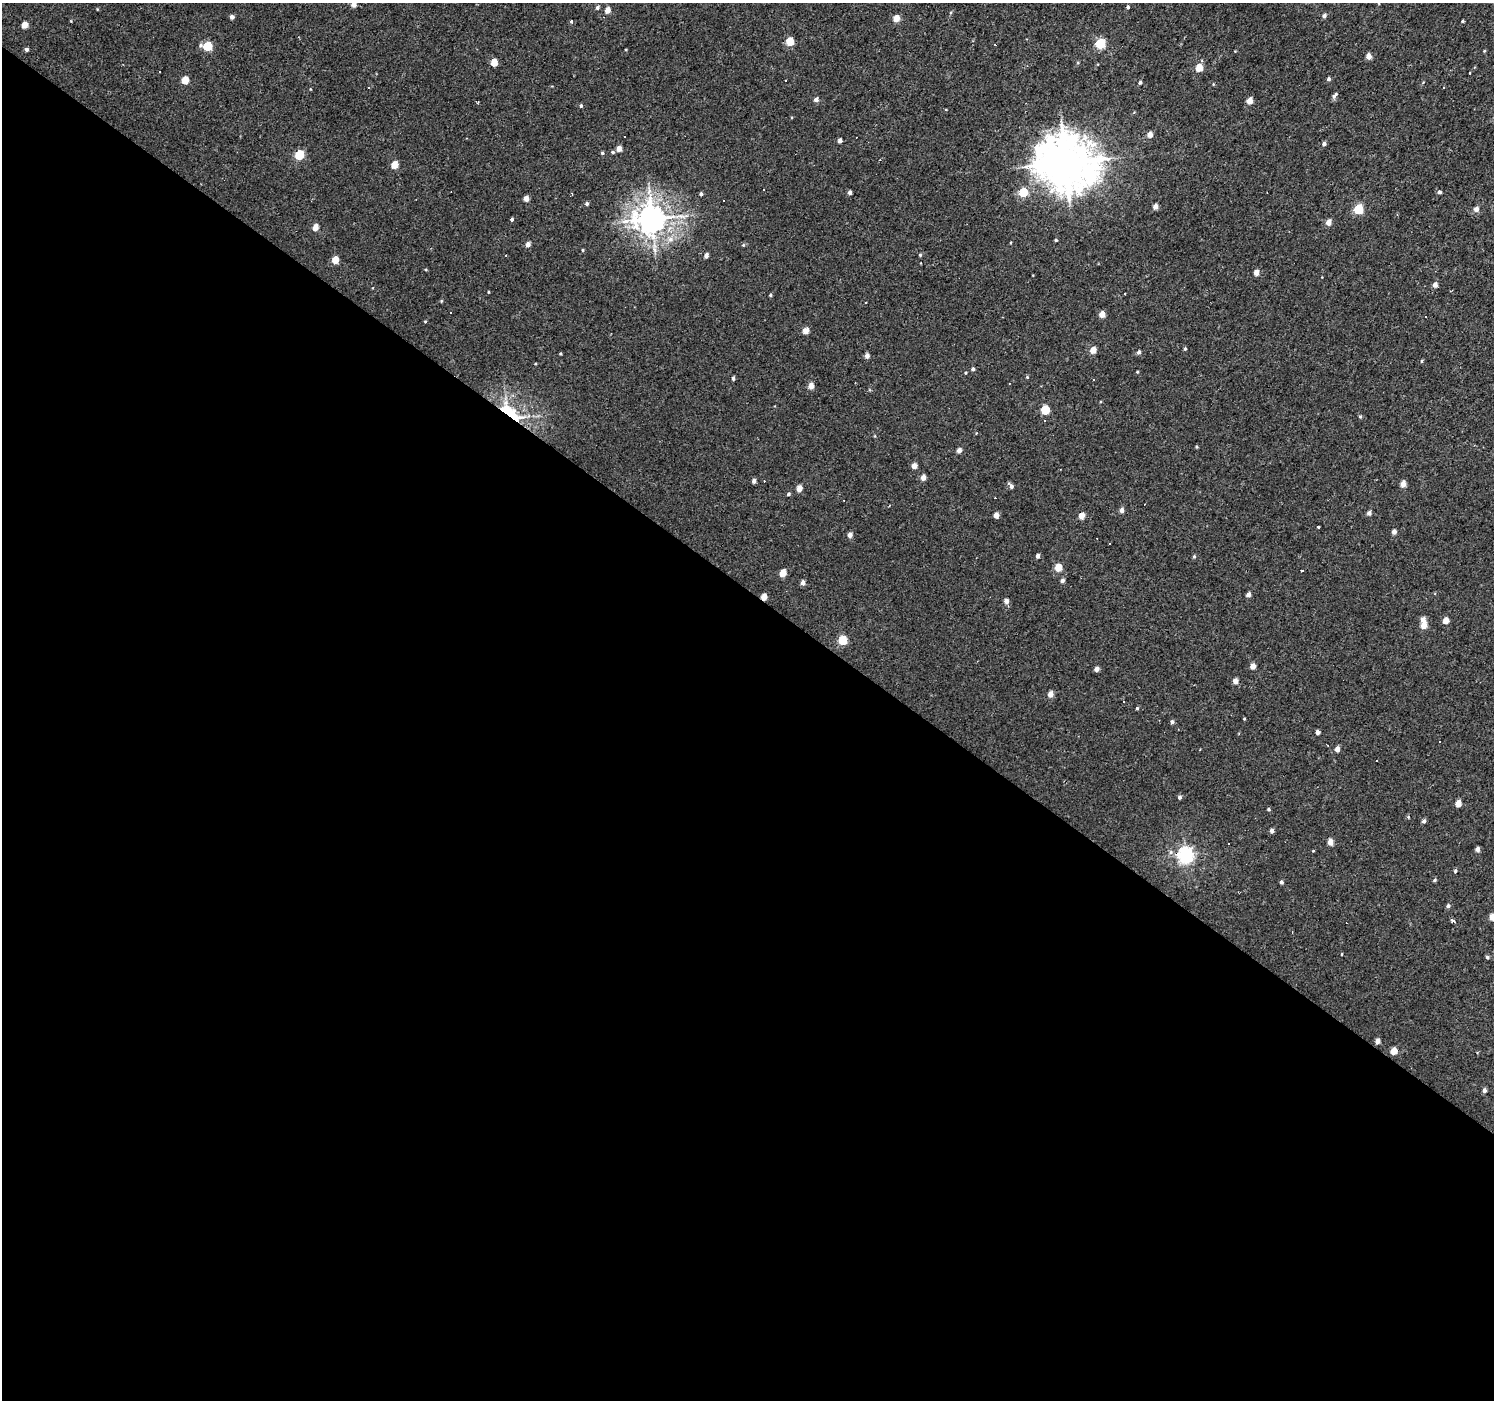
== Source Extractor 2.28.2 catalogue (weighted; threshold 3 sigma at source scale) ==
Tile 14 of 4 x 4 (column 2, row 4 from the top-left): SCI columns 1493-2984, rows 174-1571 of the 5971 x 6007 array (HDU 1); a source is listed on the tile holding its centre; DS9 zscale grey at full resolution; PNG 1496 x 1402 px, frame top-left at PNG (2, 3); no overlay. Shown black and unused: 58% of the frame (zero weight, under 2 of 3 exposures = <1% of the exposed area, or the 3 px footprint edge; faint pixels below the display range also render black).
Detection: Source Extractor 2.28.2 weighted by HDU 2 'WHT'; one run over the whole footprint, this tile lists its part. Background 0.00425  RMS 0.0033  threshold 0.0147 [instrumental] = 3 sigma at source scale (4.5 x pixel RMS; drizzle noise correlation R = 1.50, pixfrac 1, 0.0396/0.0396 arcsec/px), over >= 5 px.
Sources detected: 170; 19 cosmic-ray / hot-pixel residue — not listed; the other 151 listed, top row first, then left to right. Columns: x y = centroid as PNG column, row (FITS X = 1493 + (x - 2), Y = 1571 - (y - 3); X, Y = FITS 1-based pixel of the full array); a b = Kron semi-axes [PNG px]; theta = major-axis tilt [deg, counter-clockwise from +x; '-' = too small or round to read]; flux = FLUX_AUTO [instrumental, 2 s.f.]
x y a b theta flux
354 4 5 4 - 2.8
597 7 4 4 - 0.75
1128 7 4 3 - 0.64
607 10 4 4 - 3.4
1324 16 5 4 - 0.99
232 17 4 4 - 1.1
896 18 5 4 - 4.5
571 21 3 3 - 0.96
1462 21 3 3 - 0.36
24 25 5 4 - 4.1
790 41 5 4 - 9.1
1100 43 5 5 - 22
207 46 6 5 - 14
27 49 4 4 - 0.76
1484 51 5 3 - 0.27
1369 56 4 4 - 3
494 63 5 4 - 5.5
1199 68 5 4 - 6.7
160 72 3 3 - 1.3
1328 79 4 4 - 0.72
185 80 5 4 - 6.9
785 80 3 3 - 1.2
1140 82 4 4 - 0.71
368 88 3 3 - 0.6
1335 95 10 4 53 0.86
816 99 5 4 - 1.4
1250 101 4 4 - 4.4
581 106 4 4 - 0.55
1150 134 5 5 - 2.2
840 141 4 4 - 1.2
1324 144 4 4 - 1.1
619 149 4 4 - 2.8
613 152 5 4 - 0.52
602 153 4 4 - 0.46
299 155 5 5 - 17
1065 163 17 15 -21 1300
394 165 5 4 - 5.2
764 189 3 2 - 0.31
850 192 4 3 - 1
1023 192 5 5 - 15
1439 192 4 4 - 0.8
1267 193 2 2 - 0.19
701 194 3 3 - 0.66
526 199 4 4 - 2.5
723 200 2 2 - 0.44
587 204 4 4 - 0.69
1155 207 4 4 - 2.2
1358 209 5 5 - 17
1476 209 5 5 - 1.7
512 219 4 3 - 0.6
652 219 10 9 - 390
1328 222 5 4 - 2.8
315 227 5 4 - 4
670 239 8 8 - 1.9
1056 240 3 3 - 0.38
528 244 4 4 - 1.8
743 245 5 4 - 0.42
583 250 3 3 - 0.34
706 255 4 4 - 1.5
920 255 4 4 - 0.38
335 260 5 4 - 5.5
426 269 4 3 - 0.31
1256 273 4 4 - 2.6
1435 285 4 4 - 1.9
488 292 3 2 - 0.25
1125 294 3 3 - 0.48
770 295 4 3 - 0.37
441 301 4 4 - 0.34
451 312 3 3 - 0.6
1102 314 4 4 - 3.9
1425 316 2 2 - 0.25
425 321 3 3 - 0.29
805 331 4 4 - 4.1
1185 349 4 3 - 0.48
1093 350 4 4 - 4.3
1139 352 4 4 - 0.96
560 354 3 3 - 0.36
867 356 4 4 - 1.6
973 369 4 4 - 0.71
1138 372 3 3 - 0.35
1027 377 4 4 - 0.34
733 378 4 3 - 0.81
1093 380 3 2 - 0.26
811 386 4 4 - 3.1
1045 410 5 5 - 13
510 413 23 9 -35 20
1360 416 4 4 - 0.41
1197 447 4 3 - 0.33
959 450 4 4 - 1.7
914 466 4 4 - 2.7
923 478 4 4 - 2.5
754 481 4 4 - 1.4
1403 484 5 4 - 3
1011 486 6 4 -50 1.2
799 489 4 4 - 3.4
788 494 4 4 - 0.65
1122 510 5 4 - 1.6
1369 513 4 4 - 1.2
996 515 4 4 - 2.3
1082 516 4 4 - 3.5
1318 527 4 3 - 0.52
1394 532 4 4 - 1.7
850 535 5 4 - 1.7
1109 544 3 2 - 0.36
1038 556 4 3 - 1.1
1194 557 5 4 - 0.48
1058 567 5 4 - 6.9
783 573 5 4 - 5
1062 580 4 4 - 1
803 583 4 4 - 1.6
1248 595 4 4 - 1.5
764 597 4 4 - 3.5
1006 601 4 4 - 1.8
1423 620 6 5 - 2
1446 620 5 4 - 3.3
1424 626 5 5 - 3.4
843 640 5 5 - 15
1253 666 4 4 - 2.6
1097 669 4 4 - 1.5
1235 681 4 4 - 2.4
1050 694 5 4 - 2.8
1124 702 3 2 - 0.39
1137 708 4 3 - 0.37
1244 719 3 3 - 0.26
1172 722 5 4 - 0.68
1318 732 4 4 - 1.5
1328 745 3 2 - 0.63
1337 749 5 4 - 1.8
1180 797 4 4 - 0.77
1458 804 5 4 - 3.5
1269 809 4 3 - 0.43
1408 817 5 3 - 0.29
1424 821 4 4 - 0.88
1272 831 4 4 - 1
1330 842 5 4 - 3
1229 844 3 2 - 0.56
1477 849 4 4 - 1.2
1313 851 3 3 - 0.23
1171 852 6 5 - 0.74
1185 855 6 6 - 94
1455 871 4 4 - 0.51
1435 880 5 4 - 0.43
1281 882 4 4 - 0.62
1448 906 4 4 - 0.78
1492 917 5 4 - 3.2
1453 921 5 4 - 0.73
1342 954 3 2 - 0.22
1487 957 5 4 - 0.57
1377 1041 4 4 - 1.8
1394 1051 5 4 - 4
1484 1090 5 4 - 1
Overlapping masked pixels (flux is a lower limit): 2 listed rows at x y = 510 413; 764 597
Isophote crosses this tile's border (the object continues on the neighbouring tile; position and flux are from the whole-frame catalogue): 2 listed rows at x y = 354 4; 1492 917